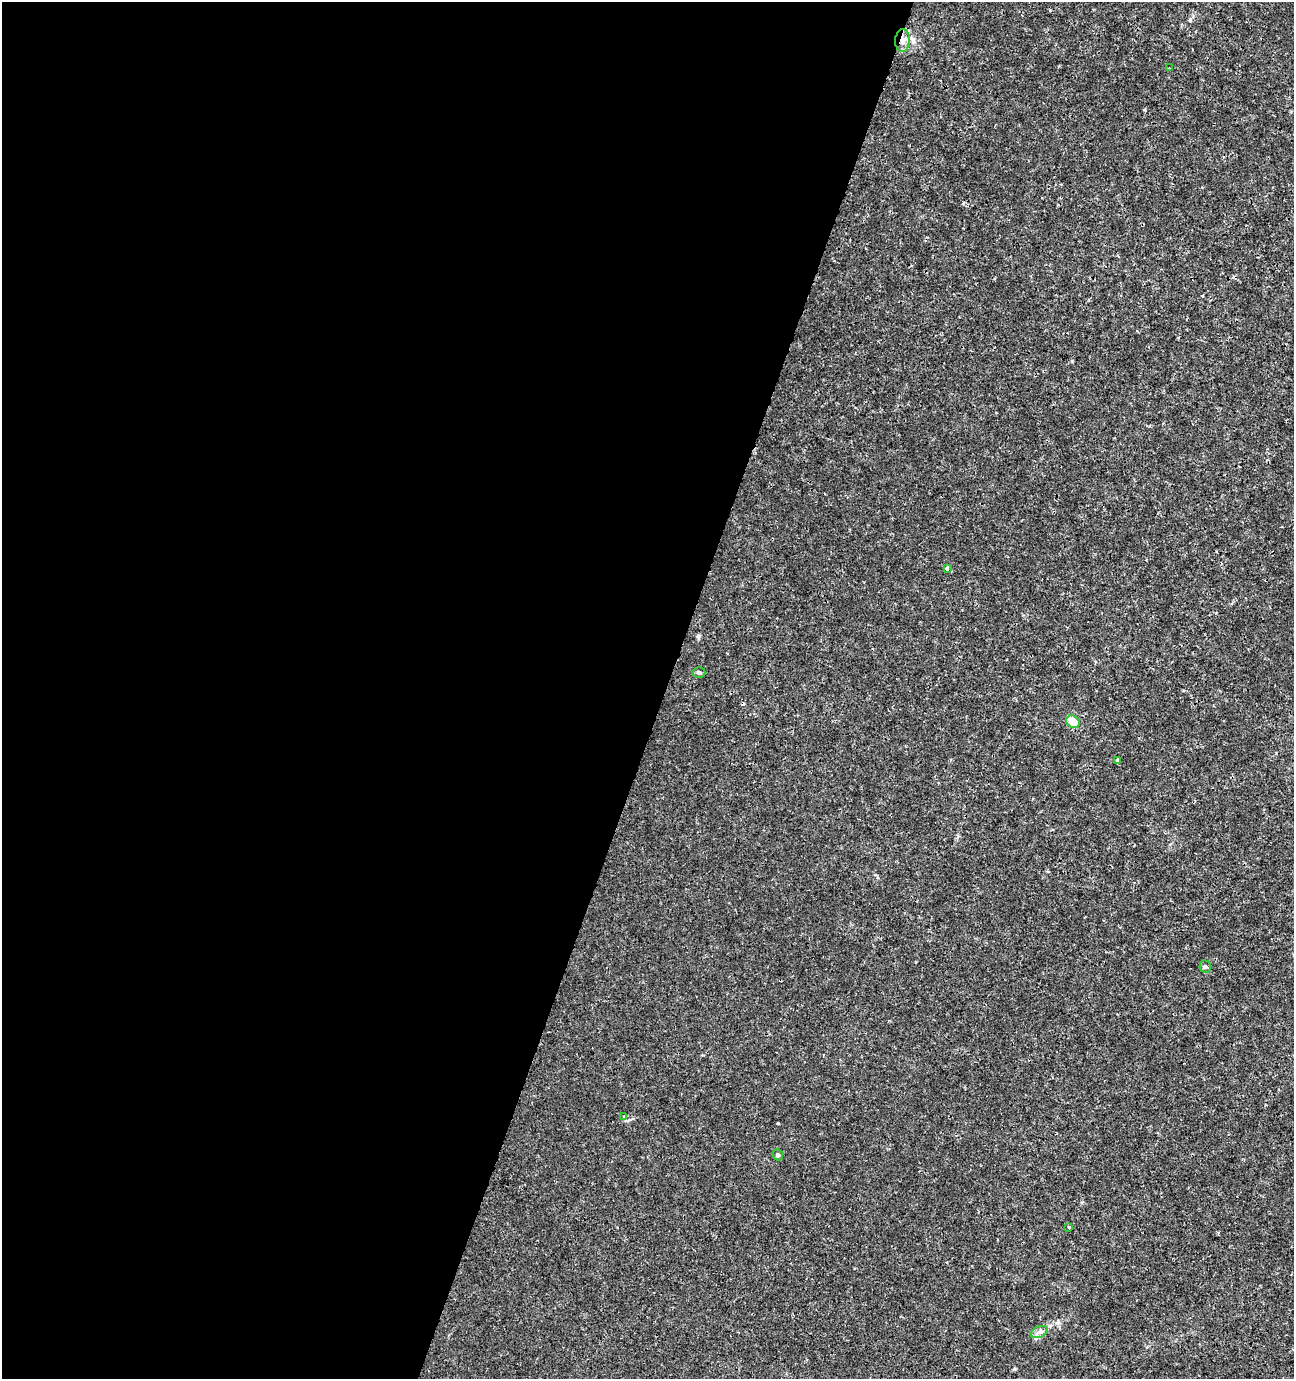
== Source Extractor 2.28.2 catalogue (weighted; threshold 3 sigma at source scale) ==
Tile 5 of 4 x 4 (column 1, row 2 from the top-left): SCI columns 211-1502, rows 2763-4139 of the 5654 x 5517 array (HDU 1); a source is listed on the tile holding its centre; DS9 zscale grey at full resolution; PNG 1296 x 1381 px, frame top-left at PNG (2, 2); each listed source drawn as its Kron ellipse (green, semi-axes under 4 px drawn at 4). Shown black and unused: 51% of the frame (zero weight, under 3 of 4 exposures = <1% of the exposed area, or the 3 px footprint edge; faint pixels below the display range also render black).
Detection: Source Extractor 2.28.2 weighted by HDU 2 'WHT'; one run over the whole footprint, this tile lists its part. Background 0.0017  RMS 0.001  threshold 0.00448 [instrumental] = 3 sigma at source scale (4.5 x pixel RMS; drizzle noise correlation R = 1.50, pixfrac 1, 0.0396/0.0396 arcsec/px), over >= 5 px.
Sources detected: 13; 2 cosmic-ray / hot-pixel residue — neither listed nor drawn; the other 11 listed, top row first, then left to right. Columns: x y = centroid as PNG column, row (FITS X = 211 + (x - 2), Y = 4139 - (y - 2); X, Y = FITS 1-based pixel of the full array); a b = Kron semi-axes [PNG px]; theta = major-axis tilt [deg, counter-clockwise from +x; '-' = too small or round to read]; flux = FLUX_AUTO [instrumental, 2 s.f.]
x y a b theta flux
903 41 11 7 87 0.62
1169 68 2 2 - 0.066
947 568 3 3 - 0.68
699 672 6 5 - 0.21
1073 722 7 6 - 2
1118 760 3 3 - 0.23
1205 967 6 5 - 0.2
624 1117 4 3 - 0.34
778 1155 6 5 - 0.17
1069 1227 3 3 - 0.22
1039 1332 9 5 23 0.35
Overlapping masked pixels (flux is a lower limit): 1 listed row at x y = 903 41
Unlisted compact peaks at least as high as the median listed source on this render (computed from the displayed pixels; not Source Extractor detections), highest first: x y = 1014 1369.